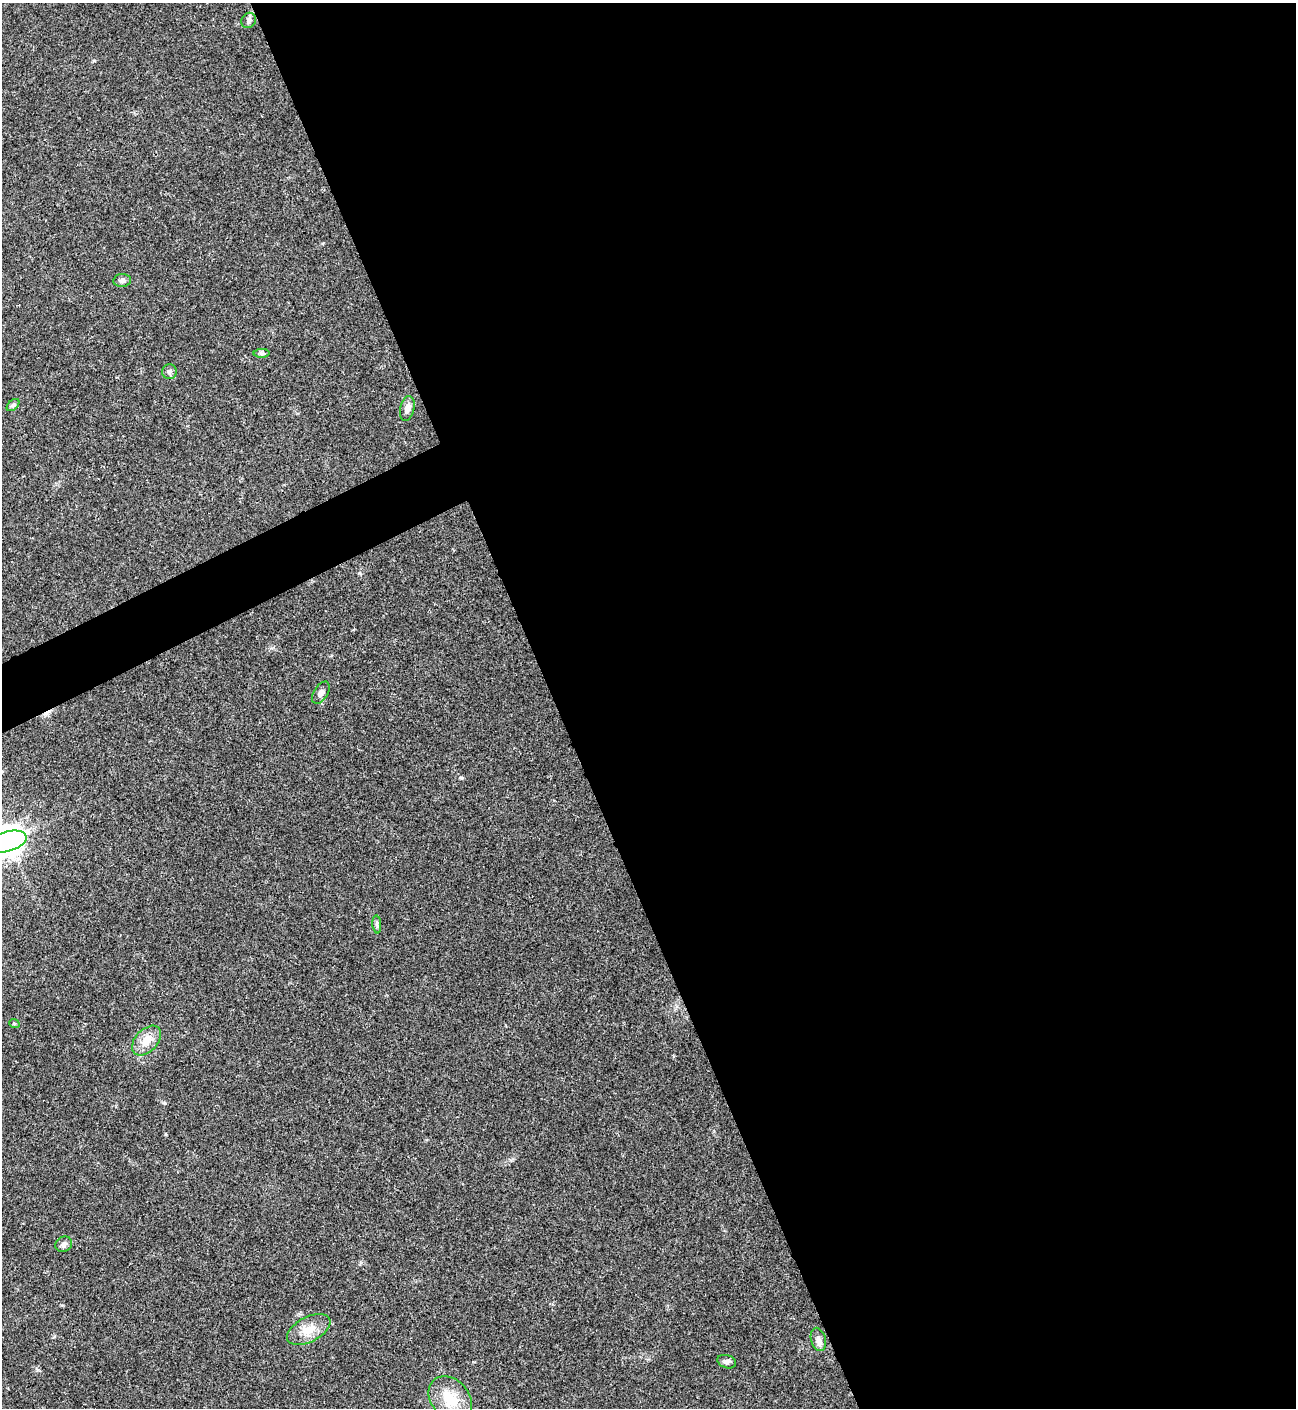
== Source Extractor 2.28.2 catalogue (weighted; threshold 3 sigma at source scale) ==
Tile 8 of 4 x 4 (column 4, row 2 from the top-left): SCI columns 4168-5461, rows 2813-4218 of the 5617 x 5629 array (HDU 1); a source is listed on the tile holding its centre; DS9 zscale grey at full resolution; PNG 1298 x 1410 px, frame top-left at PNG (2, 3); each listed source drawn as its Kron ellipse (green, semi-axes under 4 px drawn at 4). Shown black and unused: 59% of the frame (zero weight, under 3 of 4 exposures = <1% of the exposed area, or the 3 px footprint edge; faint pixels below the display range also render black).
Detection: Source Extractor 2.28.2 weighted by HDU 2 'WHT'; one run over the whole footprint, this tile lists its part. Background 0.0203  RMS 0.004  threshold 0.0181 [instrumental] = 3 sigma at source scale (4.5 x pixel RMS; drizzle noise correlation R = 1.50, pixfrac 1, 0.05/0.05 arcsec/px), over >= 5 px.
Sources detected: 17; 1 cosmic-ray / hot-pixel residue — neither listed nor drawn; the other 16 listed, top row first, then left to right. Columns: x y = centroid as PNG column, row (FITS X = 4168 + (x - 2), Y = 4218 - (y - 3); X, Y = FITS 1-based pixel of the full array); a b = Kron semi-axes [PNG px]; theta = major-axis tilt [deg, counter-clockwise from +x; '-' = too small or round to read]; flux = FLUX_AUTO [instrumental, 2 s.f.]
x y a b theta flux
249 20 8 7 - 1.2
122 280 9 6 6 1.2
262 353 8 4 1 0.85
169 372 7 7 - 1.2
13 405 7 4 44 0.67
407 408 13 7 77 2.4
321 693 12 7 57 1.6
7 842 20 10 16 480
377 924 9 3 -85 0.88
14 1023 5 3 - 0.36
147 1041 17 11 47 5
64 1244 9 7 34 1.5
309 1329 23 12 28 6.1
818 1339 12 7 -74 2
727 1362 9 6 -18 1.2
450 1399 25 19 -49 11
Isophote crosses this tile's border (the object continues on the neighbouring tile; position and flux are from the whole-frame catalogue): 1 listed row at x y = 7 842
Unlisted compact peaks at least as high as the median listed source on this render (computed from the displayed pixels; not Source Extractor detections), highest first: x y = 461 778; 165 1103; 359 573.